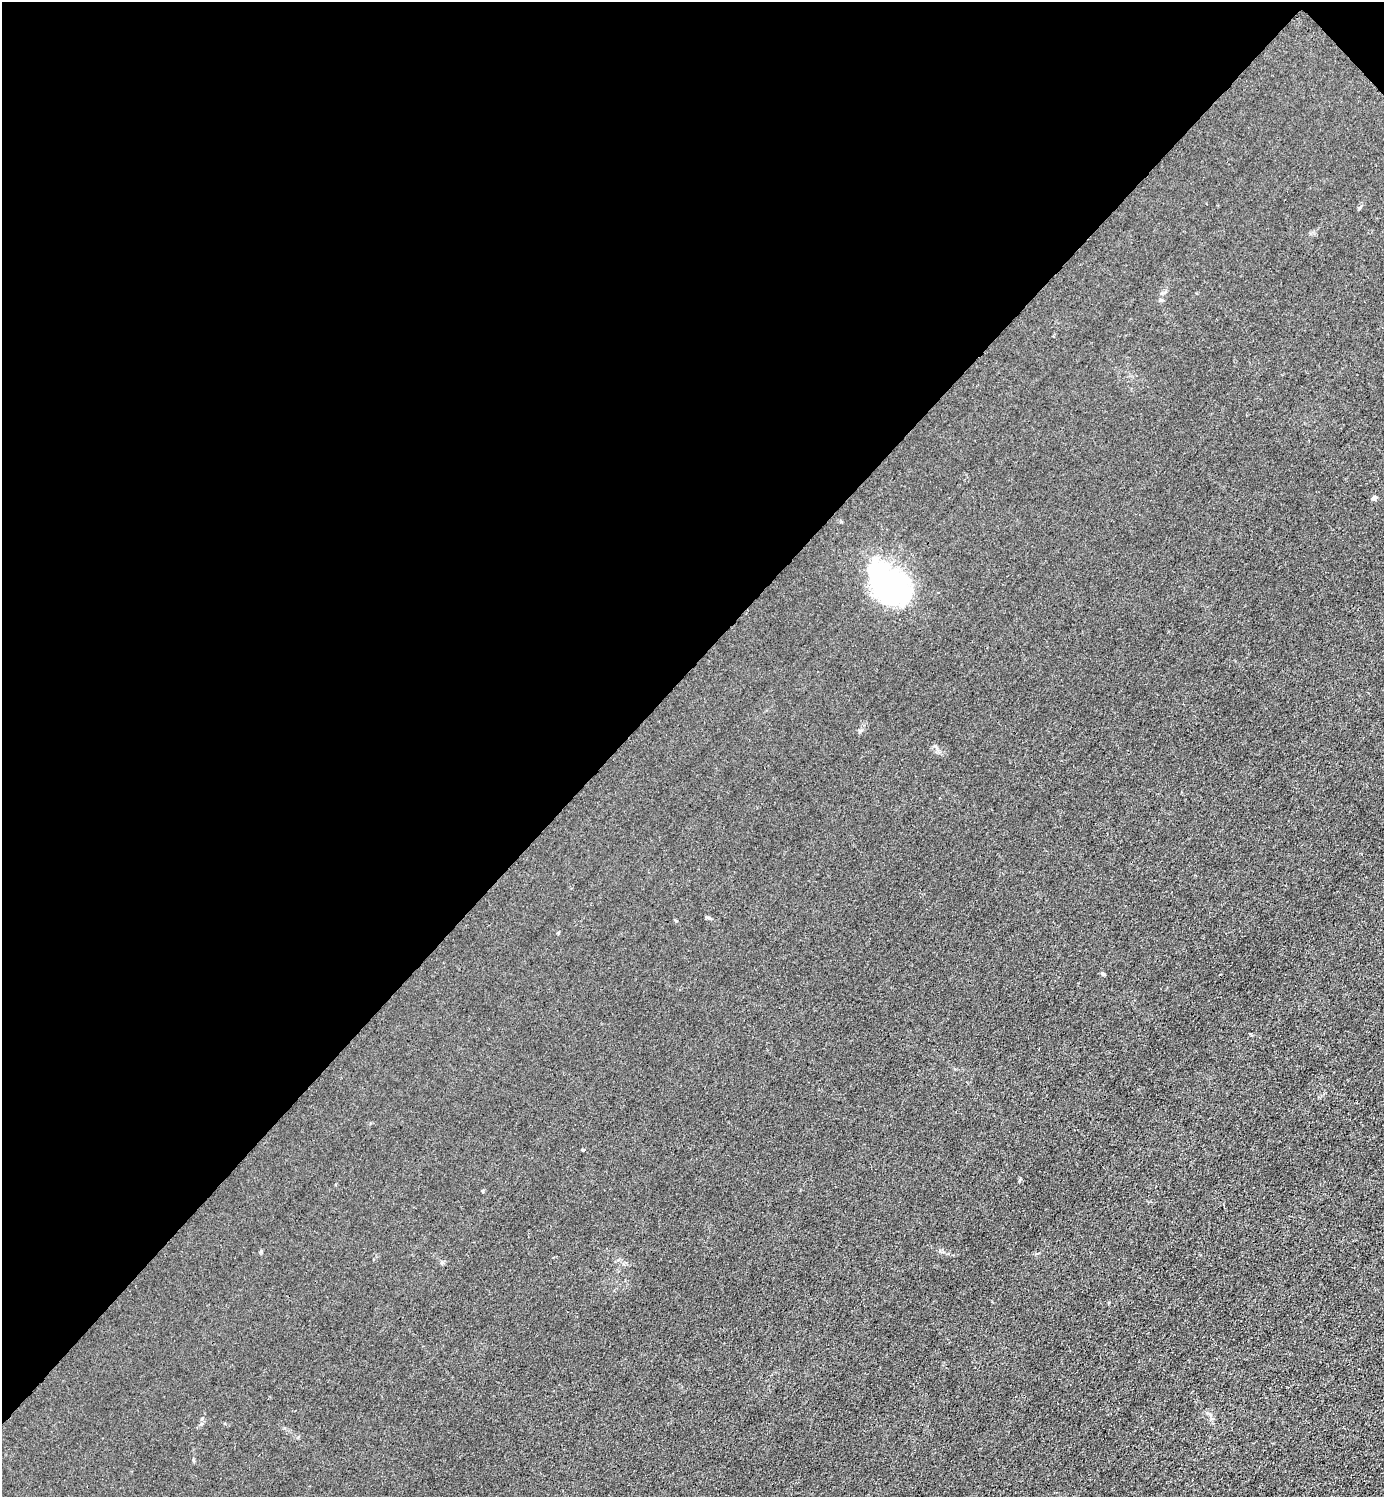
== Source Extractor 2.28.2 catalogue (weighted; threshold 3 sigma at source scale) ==
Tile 2 of 4 x 4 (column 2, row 1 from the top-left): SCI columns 1683-3064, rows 4488-5982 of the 5985 x 5985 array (HDU 1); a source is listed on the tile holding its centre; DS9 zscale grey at full resolution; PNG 1386 x 1499 px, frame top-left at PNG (2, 2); no overlay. Shown black and unused: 45% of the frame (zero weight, under 3 of 4 exposures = <1% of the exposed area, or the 3 px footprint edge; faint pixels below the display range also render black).
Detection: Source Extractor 2.28.2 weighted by HDU 2 'WHT'; one run over the whole footprint, this tile lists its part. Background 0.0221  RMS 0.0062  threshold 0.0279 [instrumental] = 3 sigma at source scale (4.5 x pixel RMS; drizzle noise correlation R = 1.50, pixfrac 1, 0.05/0.05 arcsec/px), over >= 5 px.
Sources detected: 5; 1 inside a brighter object's white glare — not listed; the other 4 listed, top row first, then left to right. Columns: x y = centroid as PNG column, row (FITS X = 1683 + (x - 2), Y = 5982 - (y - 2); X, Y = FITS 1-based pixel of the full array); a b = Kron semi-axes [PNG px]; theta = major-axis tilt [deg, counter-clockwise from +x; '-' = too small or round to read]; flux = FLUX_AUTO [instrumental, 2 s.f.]
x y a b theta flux
1374 497 6 5 - 1.2
886 585 46 29 -47 120
1103 974 5 4 - 0.91
583 1150 3 3 - 0.67